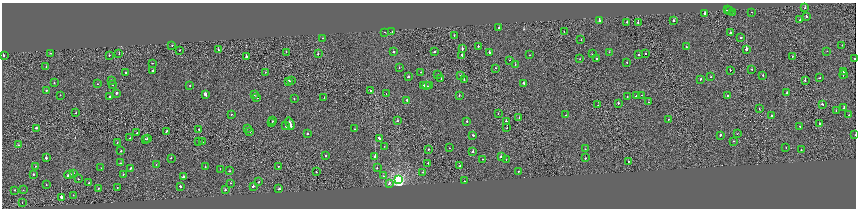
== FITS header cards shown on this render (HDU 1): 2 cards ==
NAXIS1  =                 1708
NAXIS2  =                  412

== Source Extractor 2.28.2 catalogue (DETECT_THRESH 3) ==
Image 1708 x 412 px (HDU 1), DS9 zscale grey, zoomed out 1/2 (1 PNG px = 2 x 2 image px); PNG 858 x 210 px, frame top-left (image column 1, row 411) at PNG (2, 3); each listed source drawn as its Kron ellipse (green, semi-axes under 4 px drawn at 4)
Background 8.14e-04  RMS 0.019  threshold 0.0563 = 3 sigma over >= 5 px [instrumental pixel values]
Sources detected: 214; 7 cannot appear on this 1/2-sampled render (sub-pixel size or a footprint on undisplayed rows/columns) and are neither listed nor drawn; the other 207 listed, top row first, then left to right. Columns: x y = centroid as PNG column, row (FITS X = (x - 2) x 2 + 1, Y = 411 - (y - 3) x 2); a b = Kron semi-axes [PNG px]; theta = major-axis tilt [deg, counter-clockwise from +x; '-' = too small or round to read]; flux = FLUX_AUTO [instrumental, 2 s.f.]
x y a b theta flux
805 7 2 2 - 9.5
727 10 2 2 - 49
729 11 2 2 - 13
751 12 2 1 - 3.9
705 13 2 2 - 37
732 13 2 1 - 13
806 16 3 2 - 46
800 20 2 1 - 14
599 21 2 2 - 77
674 21 2 2 - 39
627 22 2 2 - 13
638 22 2 2 - 16
499 28 2 2 - 21
385 32 2 2 - 8.1
392 32 2 1 - 4.4
564 32 2 1 - 5.3
730 33 2 2 - 38
454 35 2 1 - 9
323 38 2 2 - 7.8
741 38 2 2 - 20
581 40 2 2 - 7
172 45 2 1 - 8.4
842 45 2 1 - 6.1
478 46 2 2 - 22
686 47 2 1 - 5
462 49 2 1 - 26
746 49 2 2 - 150
180 50 2 1 - 5
218 50 2 2 - 16
435 51 2 2 - 23
827 51 2 1 - 4.2
286 52 2 1 - 14
393 52 2 2 - 17
489 52 2 2 - 40
609 52 2 2 - 4.7
50 53 2 1 - 6.6
119 54 2 1 - 6.6
318 54 2 2 - 9.6
592 54 2 2 - 3.2
639 54 2 2 - 5.3
645 54 2 1 - 8.4
3 55 2 1 - 15
109 55 2 2 - 15
462 55 2 1 - 17
529 55 2 2 - 5.7
792 56 2 1 - 8.3
246 57 2 2 - 41
597 58 2 2 - 15
855 58 2 2 - 16
580 59 2 1 - 8.3
510 60 2 1 - 5.8
627 62 2 2 - 5.3
152 63 2 2 - 12
515 65 2 2 - 17
46 67 2 2 - 10
399 68 2 2 - 9.5
495 68 2 2 - 8.4
752 69 2 2 - 8.8
730 70 2 1 - 12
152 71 2 2 - 17
844 71 2 2 - 30
265 72 2 1 - 11
421 72 2 2 - 5.9
126 73 2 2 - 15
438 74 2 2 - 7
843 74 4 2 - 57
461 75 2 1 - 14
763 75 2 2 - 25
408 77 3 2 - 24
711 77 2 2 - 5.9
820 77 2 2 - 11
441 79 2 1 - 13
464 79 2 2 - 23
700 79 2 2 - 19
111 80 2 2 - 3.9
291 80 2 1 - 40
805 80 2 2 - 18
289 81 3 2 - 49
54 83 2 2 - 9.2
523 83 2 2 - 21
98 84 2 1 - 21
112 85 2 2 - 5.6
424 85 3 2 - 31
190 86 2 2 - 8.3
426 86 3 1 - 31
430 86 3 1 - 47
46 91 2 2 - 9.9
370 91 2 2 - 8
787 92 2 2 - 17
117 93 2 2 - 21
386 93 2 1 - 6
60 95 2 2 - 7.1
205 95 3 2 - 30
254 95 2 2 - 7.9
459 95 2 2 - 12
642 95 2 1 - 6.6
110 96 2 2 - 15
636 96 2 2 - 9.1
727 96 2 2 - 12
627 97 2 2 - 7.3
256 98 3 2 - 37
294 98 2 1 - 8.3
324 98 2 1 - 5.6
407 100 2 2 - 25
648 102 2 1 - 5.7
618 103 2 2 - 20
822 104 2 2 - 19
598 105 2 1 - 4.4
844 108 4 2 - 48
759 109 2 1 - 4.6
836 111 2 2 - 14
76 113 2 1 - 12
498 113 2 1 - 8.5
231 114 2 2 - 12
566 115 2 1 - 4.1
849 115 2 2 - 11
771 116 2 2 - 36
519 118 2 1 - 16
668 119 2 2 - 26
273 121 2 2 - 6.9
398 121 2 2 - 5.4
466 121 2 2 - 15
506 121 2 2 - 17
272 123 2 2 - 13
820 123 2 2 - 20
290 124 6 2 -70 92
286 126 2 2 - 13
800 126 2 2 - 13
37 128 3 2 - 35
248 128 2 2 - 4.8
507 128 2 1 - 9
199 129 2 1 - 10
355 129 2 1 - 4.6
166 131 2 1 - 20
250 131 2 2 - 12
137 133 2 2 - 8.4
307 133 2 2 - 16
737 133 2 1 - 6.8
473 135 2 2 - 29
720 135 2 2 - 26
855 135 2 1 - 11
130 138 2 1 - 9.4
379 138 2 2 - 15
145 139 3 2 - 20
147 139 2 2 - 15
733 141 2 2 - 11
117 142 2 1 - 6.3
199 142 2 1 - 6
202 142 2 1 - 14
18 145 2 1 - 21
384 146 2 2 - 5.5
449 148 2 1 - 4.6
786 148 2 1 - 3.4
428 149 2 1 - 21
585 149 2 1 - 7.8
801 150 2 2 - 21
121 151 2 2 - 8.5
473 151 2 2 - 25
326 155 2 2 - 32
375 156 2 2 - 230
501 157 2 1 - 67
46 158 2 2 - 34
171 158 2 2 - 13
585 158 2 2 - 8.7
483 159 2 1 - 15
506 159 2 2 - 5.7
628 161 2 1 - 11
120 163 2 2 - 31
428 163 2 1 - 11
156 164 2 2 - 5.1
35 166 2 2 - 10
205 166 2 2 - 7.1
278 166 2 2 - 15
460 166 2 2 - 9.6
101 168 2 2 - 6.1
130 168 2 2 - 23
377 168 2 2 - 16
220 169 2 1 - 7.7
229 171 2 2 - 9.1
518 171 2 2 - 9.8
316 172 2 1 - 13
423 172 2 1 - 31
73 173 3 2 - 39
33 174 2 2 - 23
123 174 2 2 - 12
69 175 5 2 - 62
383 176 2 1 - 4.7
183 177 2 2 - 31
78 179 2 1 - 10
398 180 4 4 - 710
464 181 2 1 - 12
259 182 2 2 - 11
89 183 2 2 - 16
231 183 2 1 - 7
389 183 3 2 - 19
46 185 2 2 - 5.8
253 186 2 2 - 61
180 187 3 2 - 33
117 188 2 1 - 6.4
98 189 2 1 - 13
279 189 3 2 - 34
15 190 2 2 - 13
23 190 2 2 - 7
225 190 2 2 - 15
73 195 2 2 - 7.3
61 197 2 2 - 360
22 202 2 1 - 8.9
At the frame edge (FLAGS 8, measured only in part): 2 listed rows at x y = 855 58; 855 135
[7 sub-pixel or undisplayed-footprint detections neither listed nor drawn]